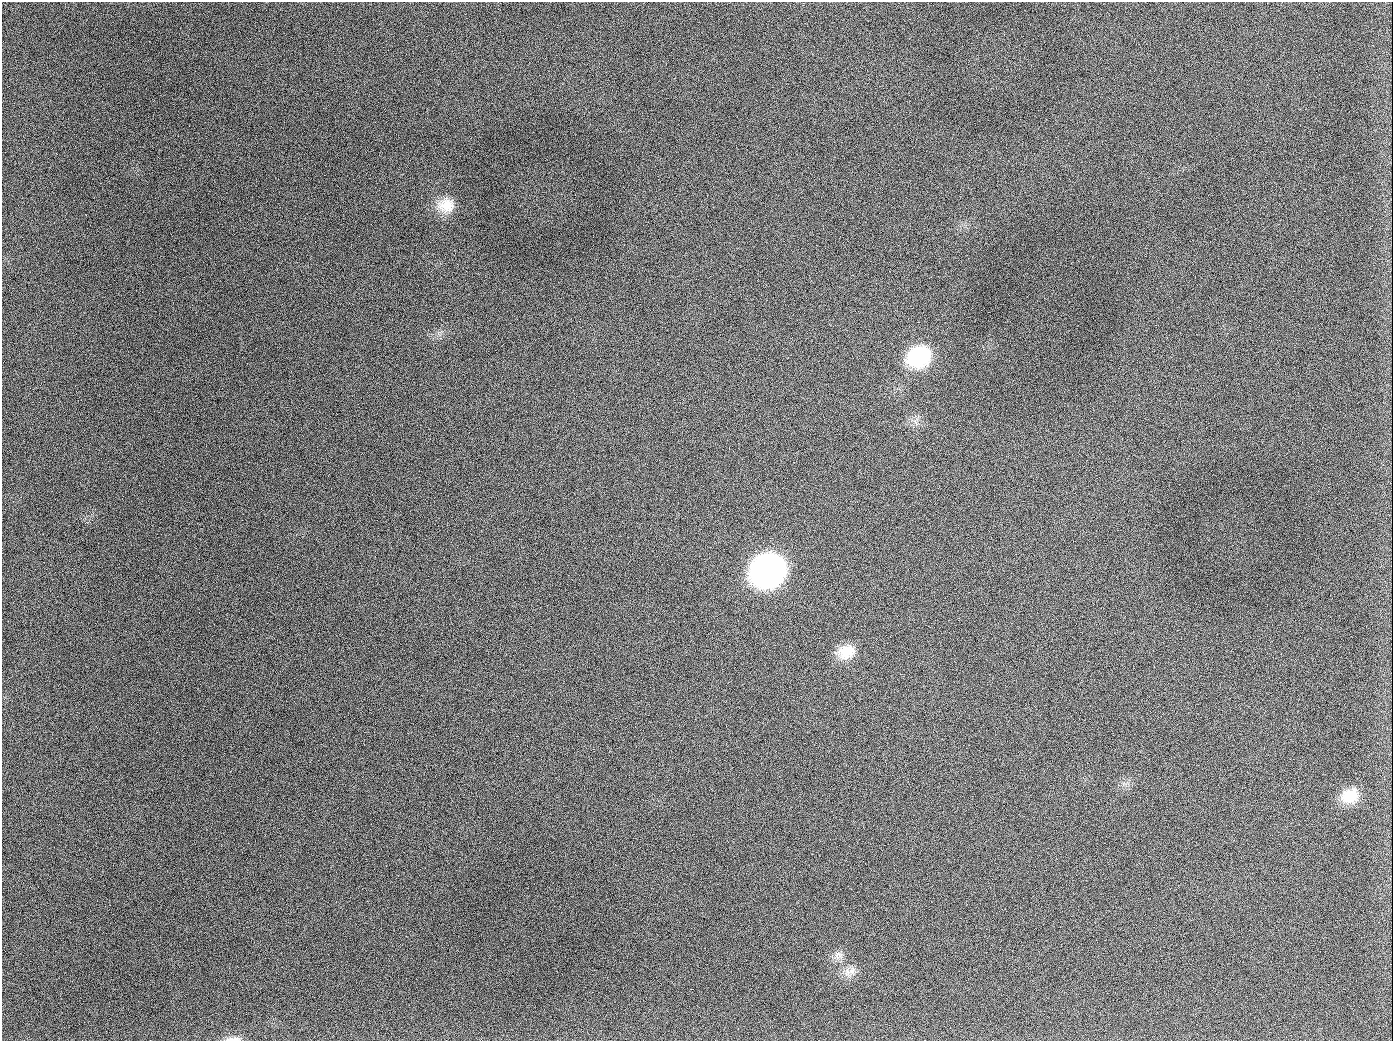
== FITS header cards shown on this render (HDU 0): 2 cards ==
NAXIS1  =                 1391
NAXIS2  =                 1039

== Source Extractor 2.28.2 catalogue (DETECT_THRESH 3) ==
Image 1391 x 1039 px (HDU 0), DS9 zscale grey, 1 PNG px = 1 image px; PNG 1395 x 1043 px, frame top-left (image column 1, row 1039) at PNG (2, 2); no overlay
Background 2180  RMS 85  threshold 256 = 3 sigma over >= 5 px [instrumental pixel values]
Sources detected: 11; all 11 listed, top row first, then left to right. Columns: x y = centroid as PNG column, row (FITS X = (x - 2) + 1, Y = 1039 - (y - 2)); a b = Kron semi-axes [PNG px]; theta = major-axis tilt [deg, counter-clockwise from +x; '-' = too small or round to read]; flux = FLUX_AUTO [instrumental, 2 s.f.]
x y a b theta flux
189 126 2 2 - 5.7e+03
446 205 23 18 7 1.2e+05
919 357 25 20 25 4.0e+05
654 407 2 2 - 3.1e+03
768 570 24 20 31 2.8e+06
846 652 22 17 25 1.2e+05
1350 796 22 17 29 1.3e+05
838 955 11 10 - 3.9e+04
852 971 11 8 58 4.1e+04
944 1026 3 2 - 4.2e+03
234 1039 21 5 1 3.2e+04
At the frame edge (FLAGS 8, measured only in part): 1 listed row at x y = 234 1039